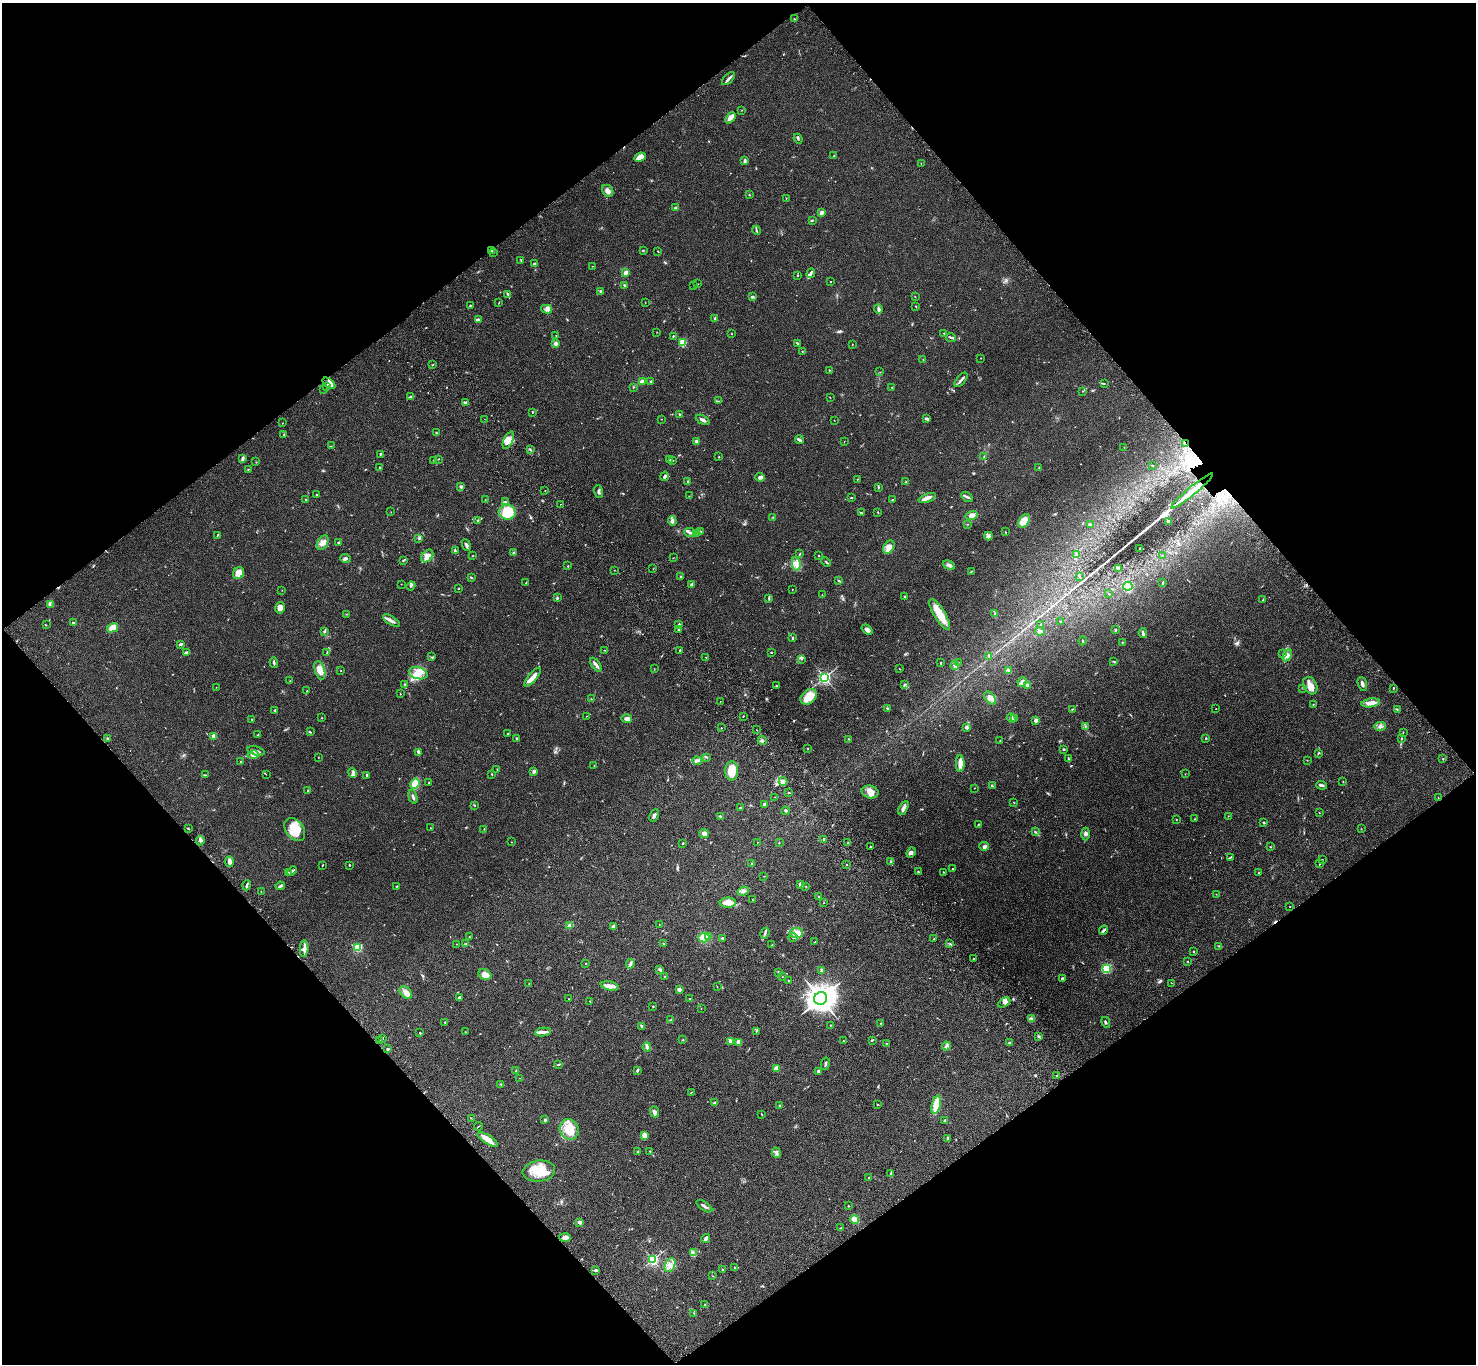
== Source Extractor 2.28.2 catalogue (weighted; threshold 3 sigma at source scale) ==
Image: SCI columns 102-5996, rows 381-5826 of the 6096 x 6070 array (HDU 1 of 3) = the unmasked area's bounding box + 8 px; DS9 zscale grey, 4 x 4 block average (1 PNG px = mean of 4 x 4 image px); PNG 1478 x 1366 px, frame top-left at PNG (2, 3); each listed source drawn as its Kron ellipse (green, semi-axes under 4 px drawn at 4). Shown black and unused: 50% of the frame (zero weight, under 3 of 4 exposures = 6% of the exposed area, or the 3 px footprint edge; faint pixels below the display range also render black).
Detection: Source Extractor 2.28.2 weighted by HDU 2 'WHT'. Background 0.0448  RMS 0.0054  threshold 0.0245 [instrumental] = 3 sigma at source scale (4.5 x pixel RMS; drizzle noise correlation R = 1.50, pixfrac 1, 0.05/0.05 arcsec/px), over >= 5 px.
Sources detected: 600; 4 too faint to see at this stretch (4 x 4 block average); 1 inside a brighter object's white glare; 5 cosmic-ray / hot-pixel residue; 2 long thin detections or spike segments (spike, bleed or trail) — neither listed nor drawn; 7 coinciding with a brighter row at this scale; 28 inside a brighter listed object's ellipse — not listed separately; of the other 553, all 500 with FLUX_AUTO >= 0.797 (the completeness limit of this list) listed and drawn (53 fainter detections not listed), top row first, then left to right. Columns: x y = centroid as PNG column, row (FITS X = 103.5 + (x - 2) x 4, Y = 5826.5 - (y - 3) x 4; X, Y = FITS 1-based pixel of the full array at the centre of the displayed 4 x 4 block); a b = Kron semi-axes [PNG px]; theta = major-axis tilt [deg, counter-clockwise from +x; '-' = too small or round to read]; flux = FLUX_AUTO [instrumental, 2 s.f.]
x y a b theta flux
794 19 3 2 - 1.6
728 79 8 2 45 8.6
742 110 2 2 - 1.1
730 118 6 3 48 18
798 139 5 2 - 2.2
834 156 2 2 - 1.2
640 157 6 4 25 26
745 161 3 2 - 5.8
921 164 2 2 - 1.1
608 191 6 5 - 14
749 194 2 2 - 1.4
786 198 2 2 - 1.4
676 208 2 2 - 7
821 213 3 2 - 10
812 220 2 2 - 2.9
756 230 5 2 - 4.4
643 250 3 2 - 2.2
491 251 2 2 - 3.1
658 251 2 2 - 1.2
493 253 2 2 - 1.5
521 260 3 2 - 1.6
534 264 3 2 - 6
592 266 2 2 - 0.95
625 273 4 3 - 9.5
811 273 5 2 - 8
797 275 2 2 - 3.8
831 281 2 2 - 1.9
698 284 2 2 - 0.83
624 285 2 2 - 3.3
694 285 2 2 - 0.9
601 291 4 2 - 3.7
508 294 3 2 - 2.9
752 297 3 2 - 5
915 297 2 2 - 0.88
499 303 3 2 - 1.4
645 303 2 2 - 0.88
470 305 2 2 - 2.1
915 306 2 2 - 1.2
547 309 5 4 - 9.4
878 309 4 3 - 7.9
715 318 2 2 - 3.7
478 320 3 2 - 11
657 332 2 2 - 0.89
731 333 2 2 - 1.5
944 333 2 2 - 1
556 335 2 2 - 1
673 336 2 2 - 3.9
951 338 5 2 - 3.3
683 342 2 2 - 130
556 343 3 3 - 9
798 344 3 2 - 2.5
852 345 2 2 - 1.1
802 351 2 2 - 1.3
981 358 2 2 - 0.96
923 359 2 2 - 1
433 364 2 2 - 1.4
829 370 2 2 - 2.3
880 372 2 2 - 0.96
961 380 9 2 50 11
651 381 3 2 - 1.8
642 382 3 3 - 16
329 383 7 3 -38 16
1104 384 2 2 - 1.1
326 386 3 2 - 2.1
633 387 2 2 - 2
892 387 2 2 - 1.1
324 390 2 2 - 1.2
1082 391 2 2 - 1.7
411 397 3 2 - 2.1
830 397 2 2 - 1.2
718 401 2 2 - 1.2
465 402 3 2 - 6.7
532 412 3 2 - 1.5
680 414 2 2 - 3.8
484 419 2 2 - 1
661 419 2 2 - 0.93
927 419 4 2 - 4.8
703 420 7 2 -26 11
834 420 2 2 - 0.81
282 423 2 2 - 1.3
436 433 2 2 - 2
284 434 3 2 - 2.2
508 440 9 4 65 22
799 440 4 3 - 7.1
697 441 4 2 - 7.1
844 441 2 2 - 1.2
1185 444 4 2 - 3
331 446 2 2 - 1.1
1124 447 2 2 - 0.91
530 450 3 2 - 2.4
380 454 4 2 - 3.1
719 457 2 2 - 1.4
983 457 2 2 - 0.88
243 458 3 3 - 5.5
438 459 2 2 - 1.2
433 460 2 2 - 1
670 460 2 2 - 4.4
672 460 2 2 - 3.7
256 462 2 2 - 1.4
1152 465 2 2 - 1.2
379 467 2 2 - 2.6
1039 468 3 2 - 1.8
248 469 2 2 - 1.4
665 476 4 3 - 7.2
760 477 4 3 - 8.4
857 479 2 2 - 1
688 482 3 2 - 3.9
906 482 2 2 - 1.8
461 487 3 2 - 7.3
878 487 4 2 - 3.4
545 491 2 2 - 0.8
599 491 6 2 -71 6.2
1192 491 27 2 40 110
316 494 2 2 - 2.5
689 496 2 2 - 1.4
967 497 6 2 -34 6.2
851 498 3 2 - 2
927 498 9 3 19 20
306 499 2 2 - 1.9
892 499 2 2 - 1.3
485 500 2 2 - 0.94
506 502 2 2 - 2.6
560 504 2 2 - 3.3
391 512 2 2 - 1
507 512 8 7 - 78
878 512 2 2 - 1.3
861 513 3 2 - 3
971 515 6 4 15 18
773 517 2 2 - 1.9
478 521 3 2 - 3.6
672 521 5 4 - 8.5
1024 521 7 5 56 36
1168 522 3 2 - 10
967 524 2 2 - 0.87
1090 525 3 3 - 5.6
701 531 2 2 - 0.93
690 532 6 2 -5 9.2
1005 532 2 2 - 1.1
697 533 2 2 - 1.8
217 536 4 2 - 2.8
988 536 4 2 - 5.9
419 538 3 3 - 4.5
339 542 2 2 - 4
323 543 8 5 60 21
466 545 6 3 -68 6.2
889 547 7 5 55 21
1139 549 3 2 - 2.6
455 551 4 2 - 3.6
514 553 3 2 - 3.6
800 554 3 2 - 2.2
1076 554 3 2 - 2.7
427 556 7 5 51 22
473 556 2 2 - 1.6
819 556 2 2 - 1.4
1162 556 2 2 - 1.9
345 558 5 3 - 6.1
673 558 2 2 - 0.84
403 560 4 2 - 2.9
826 562 5 2 - 3.6
796 564 7 4 -81 15
949 565 6 3 -25 10
568 566 2 2 - 1.5
653 569 2 2 - 0.99
1118 569 3 2 - 3.4
614 570 2 2 - 1.1
971 571 2 2 - 1.1
239 573 6 5 - 26
1079 576 4 2 - 3.5
471 577 3 2 - 2.1
681 577 3 2 - 2.2
839 581 3 2 - 2.3
1163 582 3 2 - 2.7
526 583 2 2 - 1.2
401 584 2 2 - 0.83
692 585 3 2 - 11
411 586 4 2 - 4.2
1128 586 5 3 - 7.8
458 588 2 2 - 2.5
792 589 2 2 - 1.1
282 590 2 2 - 0.8
1109 594 2 2 - 0.85
822 595 2 2 - 1.2
905 597 2 2 - 3.5
557 598 3 2 - 3.2
769 598 3 2 - 3.3
1263 600 4 2 - 3.6
50 605 3 2 - 2
280 608 6 5 - 20
346 614 2 2 - 1.5
940 614 18 5 -58 58
995 614 3 2 - 4
391 621 9 2 -33 11
1061 622 3 2 - 1.8
73 623 2 2 - 3.8
679 624 2 2 - 4.9
1041 624 3 2 - 2.5
46 625 2 2 - 1.4
113 628 6 4 30 29
679 629 2 2 - 1.7
867 630 6 4 -40 14
1115 630 2 2 - 3.7
324 631 2 2 - 5.1
1040 631 5 3 - 7
1143 633 5 2 - 7.5
793 638 3 2 - 3
1083 641 4 2 - 2.6
1122 642 2 2 - 2
181 644 3 2 - 6.2
604 650 2 2 - 0.81
680 650 2 2 - 1.5
187 652 4 2 - 7
771 652 2 2 - 2.6
327 653 2 2 - 1.4
1282 654 3 2 - 2.4
1287 655 6 3 61 11
989 656 3 2 - 2.7
432 657 3 2 - 2
706 657 2 2 - 1.3
802 659 2 2 - 0.97
1113 661 2 2 - 1.3
274 662 5 2 - 5.8
958 662 3 2 - 1.8
941 663 3 2 - 1.7
596 665 8 3 -54 10
955 666 4 3 - 6.2
654 669 2 2 - 0.83
900 669 2 2 - 1.1
320 670 10 5 -73 29
341 671 2 2 - 1.1
1008 671 3 2 - 2.2
418 673 9 6 -15 30
533 677 11 3 50 26
824 677 2 2 - 630
290 681 2 2 - 1.3
1022 682 5 3 - 10
405 684 3 2 - 2.6
904 684 4 2 - 3.1
1362 684 7 2 -73 10
777 686 2 2 - 1.2
1027 686 2 2 - 17
1310 686 9 6 -62 25
216 687 2 2 - 0.83
1303 688 2 2 - 1.3
1393 688 2 2 - 2
307 691 3 2 - 2.8
400 694 2 2 - 1.2
808 697 9 6 41 51
990 698 7 4 -49 16
591 699 2 2 - 1.1
720 701 2 2 - 1.2
1371 703 9 3 9 27
1313 704 2 2 - 1.2
888 708 3 2 - 4.6
1072 709 3 2 - 1.5
1216 709 2 2 - 0.94
1398 710 2 2 - 0.8
275 711 3 2 - 4
586 716 2 2 - 1.1
743 716 3 2 - 1.6
322 718 2 2 - 1.2
1011 718 5 3 - 17
627 719 5 3 - 15
1015 719 4 2 - 3.3
252 720 3 2 - 2.1
1036 720 2 2 - 39
1085 726 2 2 - 1
1380 726 6 2 5 7.6
967 727 3 3 - 5.4
721 728 2 2 - 1.7
757 730 2 2 - 1.1
310 732 3 2 - 3.3
1403 732 2 2 - 1.2
507 733 2 2 - 2
257 735 2 2 - 1.4
214 736 4 4 - 11
108 738 2 2 - 1.7
517 738 3 2 - 1.8
1206 738 2 2 - 2.3
1401 738 3 2 - 2
849 739 4 2 - 2.4
762 740 5 2 - 3.8
1000 740 2 2 - 1.5
808 748 2 2 - 5.2
1064 749 2 2 - 5.2
256 751 9 2 -14 11
418 752 4 2 - 8.5
1318 753 3 2 - 3.6
253 755 5 3 - 9.9
318 757 2 2 - 0.86
706 757 3 2 - 1.9
1068 759 4 2 - 2.7
1443 759 2 2 - 1.8
1307 760 2 2 - 1.3
697 761 5 3 - 6.7
240 762 3 2 - 1.7
960 764 8 3 90 35
594 766 2 2 - 0.87
497 769 3 2 - 1.5
534 771 2 2 - 12
732 771 9 6 -90 57
353 773 5 3 - 6
266 774 2 2 - 0.87
492 774 2 2 - 2
1185 774 2 2 - 0.82
205 775 3 2 - 2.7
366 775 3 2 - 4.9
783 782 4 4 - 22
1343 782 2 2 - 1.5
428 783 2 2 - 1.2
415 784 5 4 - 54
1321 785 5 3 - 6.4
992 786 3 2 - 3.1
975 788 2 2 - 0.98
308 790 2 2 - 6.3
870 792 8 6 -14 24
789 793 2 2 - 1.6
413 797 7 2 -71 5.3
775 797 2 2 - 0.81
1438 798 2 2 - 1.5
1014 802 2 2 - 1
475 805 2 2 - 0.94
765 805 2 2 - 1.1
741 807 4 2 - 3.9
903 808 7 3 59 15
785 811 4 2 - 2.8
1319 813 2 2 - 1.2
654 816 6 3 62 7.1
1228 816 2 2 - 1.3
720 817 3 2 - 3
1176 819 2 2 - 1.3
1195 819 2 2 - 1.3
1264 823 2 2 - 4.1
978 824 2 2 - 2.2
431 828 2 2 - 1.1
189 829 2 2 - 1
295 829 13 8 -53 54
484 829 2 2 - 1.3
1361 829 2 2 - 0.98
1035 832 3 2 - 2.5
704 833 5 4 - 12
1085 834 6 3 -88 8.6
824 839 2 2 - 5.3
200 841 5 2 - 5.4
511 842 2 2 - 1.4
757 842 2 2 - 0.8
683 843 2 2 - 2.1
779 843 2 2 - 1.1
848 843 2 2 - 1.2
984 846 5 4 - 6.6
871 847 3 2 - 1.9
1270 847 2 2 - 1.7
911 853 5 4 - 7.4
1230 857 3 2 - 2.2
1322 859 2 2 - 0.94
891 861 3 2 - 4.6
229 862 5 3 - 17
752 864 3 2 - 2.2
1320 864 3 2 - 1.4
322 865 3 2 - 1.5
349 865 2 2 - 5.9
846 865 2 2 - 3.5
953 869 2 2 - 2.1
292 871 5 2 - 4.9
918 872 3 2 - 3.2
943 872 2 2 - 1.3
288 873 2 2 - 1.6
1259 873 3 2 - 1.5
764 876 2 2 - 0.8
247 885 5 2 - 5.9
800 885 3 3 - 5.1
280 886 4 2 - 6.3
397 886 3 2 - 1.6
806 887 2 2 - 1.3
743 891 5 3 - 9.3
261 892 3 2 - 1.5
1216 894 2 2 - 0.88
818 897 3 2 - 2.1
752 900 2 2 - 0.95
728 903 8 5 1 24
824 903 2 2 - 0.98
1290 906 2 2 - 1.1
659 925 2 2 - 1.4
570 926 4 2 - 24
613 926 3 2 - 8.9
1104 930 5 2 - 7
765 933 5 2 - 4.7
796 933 6 5 - 17
469 936 2 2 - 3.1
708 937 2 2 - 35
704 938 5 4 - 34
723 938 2 2 - 4.8
793 938 4 2 - 2.7
934 939 3 2 - 2.3
815 942 2 2 - 1.3
456 944 2 2 - 0.83
465 944 2 2 - 1.5
663 944 3 2 - 3.1
950 944 2 2 - 1.9
772 945 2 2 - 1.6
1219 946 2 2 - 1.7
358 948 2 2 - 210
304 949 8 3 87 20
1194 951 2 2 - 2.4
973 958 2 2 - 1.4
1188 962 2 2 - 1.7
586 964 2 2 - 1.6
630 964 5 3 - 7.9
1106 968 4 3 - 73
660 969 3 3 - 4.9
821 971 3 2 - 4.9
778 972 3 2 - 2
485 975 6 5 - 26
664 976 3 2 - 1.7
782 977 2 2 - 0.84
1062 979 3 3 - 5.3
789 980 2 2 - 1.2
529 983 2 2 - 1.2
1172 983 2 2 - 0.99
610 986 9 4 -12 23
717 987 2 2 - 1
679 990 3 2 - 12
406 993 7 5 -47 16
459 997 4 2 - 4.7
821 998 6 6 - 3300
569 999 2 2 - 1
690 999 2 2 - 1.5
590 1001 2 2 - 1.4
1004 1002 7 3 30 7.7
653 1006 2 2 - 1.4
701 1009 2 2 - 0.9
1032 1019 3 3 - 6.8
671 1020 3 2 - 1.7
445 1022 2 2 - 2.5
1106 1022 5 2 - 3.7
880 1023 2 2 - 1.6
830 1025 2 2 - 1.7
642 1026 3 2 - 3.5
465 1032 2 2 - 0.92
543 1032 8 3 7 11
756 1032 2 2 - 0.82
420 1033 2 2 - 1.6
1039 1036 3 2 - 3.3
382 1039 3 2 - 3.8
379 1040 2 2 - 1.5
683 1040 2 2 - 1.6
872 1040 3 2 - 3
731 1041 4 3 - 8.3
843 1041 2 2 - 1.8
739 1042 4 3 - 13
1010 1043 3 2 - 3.6
886 1044 2 2 - 1.3
946 1046 4 2 - 6.3
647 1047 4 3 - 6
388 1049 2 2 - 4.9
559 1064 3 2 - 2
825 1064 6 2 77 3.9
776 1068 4 3 - 13
637 1070 4 2 - 4
515 1071 3 2 - 1.1
818 1071 2 2 - 4.1
1057 1076 2 2 - 2.2
520 1078 2 2 - 0.8
501 1084 2 2 - 2.4
691 1092 3 2 - 1.3
715 1103 2 2 - 9.9
779 1105 2 2 - 1.6
878 1105 2 2 - 2
936 1105 9 4 77 76
654 1112 6 3 -67 8.5
762 1114 3 2 - 1.6
471 1118 2 2 - 0.99
545 1120 3 2 - 4
945 1120 3 3 - 3.3
478 1126 4 2 - 1.8
569 1129 10 9 - 53
644 1136 4 3 - 22
948 1138 3 2 - 7.3
488 1139 12 4 -32 28
638 1151 3 2 - 3.8
650 1151 2 2 - 1.9
776 1153 5 3 - 7.4
539 1171 16 10 7 78
891 1173 4 2 - 4.5
869 1178 2 2 - 1.1
704 1206 9 2 -34 7.6
848 1206 2 2 - 1.1
855 1219 4 3 - 24
580 1222 3 2 - 9.8
840 1228 3 2 - 1.2
565 1237 6 4 -2 13
706 1238 4 2 - 12
693 1252 3 2 - 1.2
653 1260 2 2 - 480
670 1265 7 5 66 17
734 1268 2 2 - 2.5
723 1269 2 2 - 1.8
596 1270 3 2 - 4.1
713 1276 2 2 - 0.9
704 1305 2 2 - 1.7
694 1313 2 2 - 0.91
Overlapping masked pixels (flux is a lower limit): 3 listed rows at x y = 491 251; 1185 444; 1192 491
Diffuse or blended objects may show on this block-average render without a row.